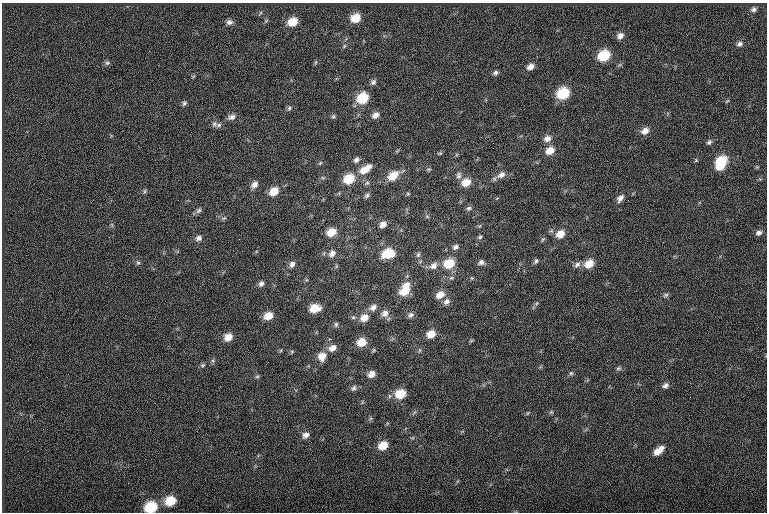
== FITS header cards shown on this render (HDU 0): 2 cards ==
NAXIS1  =                  765
NAXIS2  =                  510

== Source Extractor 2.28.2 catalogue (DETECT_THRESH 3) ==
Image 765 x 510 px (HDU 0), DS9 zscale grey, 1 PNG px = 1 image px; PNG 769 x 514 px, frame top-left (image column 1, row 510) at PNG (2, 3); no overlay
Background -0.0421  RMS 6.8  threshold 20.3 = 3 sigma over >= 5 px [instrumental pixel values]
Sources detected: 108; all 108 listed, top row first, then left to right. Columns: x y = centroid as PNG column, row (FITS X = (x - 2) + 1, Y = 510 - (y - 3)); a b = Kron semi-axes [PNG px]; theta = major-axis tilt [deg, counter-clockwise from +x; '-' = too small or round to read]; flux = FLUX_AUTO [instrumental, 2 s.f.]
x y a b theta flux
753 9 6 5 - 1100
356 18 9 8 - 8500
229 22 8 7 - 1600
293 22 10 8 31 7700
620 36 8 7 - 2400
740 44 7 5 23 1300
344 46 7 4 46 710
604 56 9 8 - 16000
316 62 6 4 89 580
107 63 6 6 - 870
530 67 8 6 30 2600
495 73 7 5 28 1200
373 82 8 6 53 1400
563 94 9 8 - 19000
363 98 10 8 36 15000
727 101 6 3 18 460
184 103 7 5 58 980
289 108 6 5 - 870
375 115 8 6 43 2600
333 116 6 5 - 780
232 117 11 7 21 2100
214 124 8 7 - 1300
219 125 8 6 2 1200
645 131 9 7 30 3100
547 139 9 8 - 2700
709 142 7 5 44 1000
493 148 2 2 - 440
550 151 10 8 32 5000
440 153 5 5 - 510
356 160 8 6 45 1400
696 160 5 4 - 480
721 161 10 8 41 14000
320 163 7 4 45 580
720 166 8 6 38 6200
365 169 16 8 36 6200
429 169 6 4 18 520
501 175 12 8 34 2900
393 176 12 8 37 6900
459 176 10 7 90 1700
349 179 9 8 - 13000
466 182 9 7 30 5900
367 183 6 6 - 920
254 184 9 7 43 2400
144 191 7 4 88 640
274 191 10 7 37 6000
408 194 6 4 0 530
367 195 7 6 - 1000
620 198 11 6 50 2100
469 208 7 6 - 1100
199 210 9 6 51 1300
427 216 6 4 -20 560
224 218 6 5 - 710
383 224 9 6 32 2500
331 232 9 7 24 6400
758 233 8 6 24 1500
560 234 9 8 - 5100
480 237 6 5 - 750
198 238 8 7 - 1800
455 247 7 6 - 1500
332 253 10 8 46 2400
388 253 11 8 17 12000
418 255 8 5 63 1000
536 261 7 5 73 870
481 262 8 7 - 1500
138 263 6 5 - 740
292 264 8 6 60 1700
449 264 10 8 22 11000
589 264 9 8 - 6600
577 265 10 7 41 1800
434 266 11 8 33 2900
519 268 4 3 - 330
472 278 6 3 72 460
261 284 7 6 - 1500
406 285 11 8 44 4000
405 291 12 9 19 6900
440 295 10 7 30 4300
666 295 8 5 27 910
446 302 9 7 39 2000
373 307 10 8 34 2400
315 308 9 7 18 7600
385 313 10 8 29 2700
411 315 8 6 37 1400
268 316 9 7 30 5500
353 317 6 5 - 810
364 318 10 8 31 4500
336 324 7 5 90 880
431 334 9 7 26 5000
228 337 9 8 - 4300
471 341 6 4 19 480
361 342 9 7 28 6500
332 348 10 7 34 3100
292 351 6 4 0 560
322 356 10 9 - 4800
203 365 6 5 - 760
619 368 7 5 15 890
571 373 6 5 - 720
372 374 7 6 - 3100
257 377 6 4 0 650
665 385 8 6 26 1600
354 388 8 5 56 1100
401 394 10 8 22 9100
551 412 6 4 44 630
527 413 5 3 - 420
306 435 9 7 27 2200
383 445 9 7 30 6400
658 451 12 6 40 4700
171 501 10 8 23 9800
151 507 10 8 23 19000
At the frame edge (FLAGS 8, measured only in part): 1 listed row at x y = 151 507